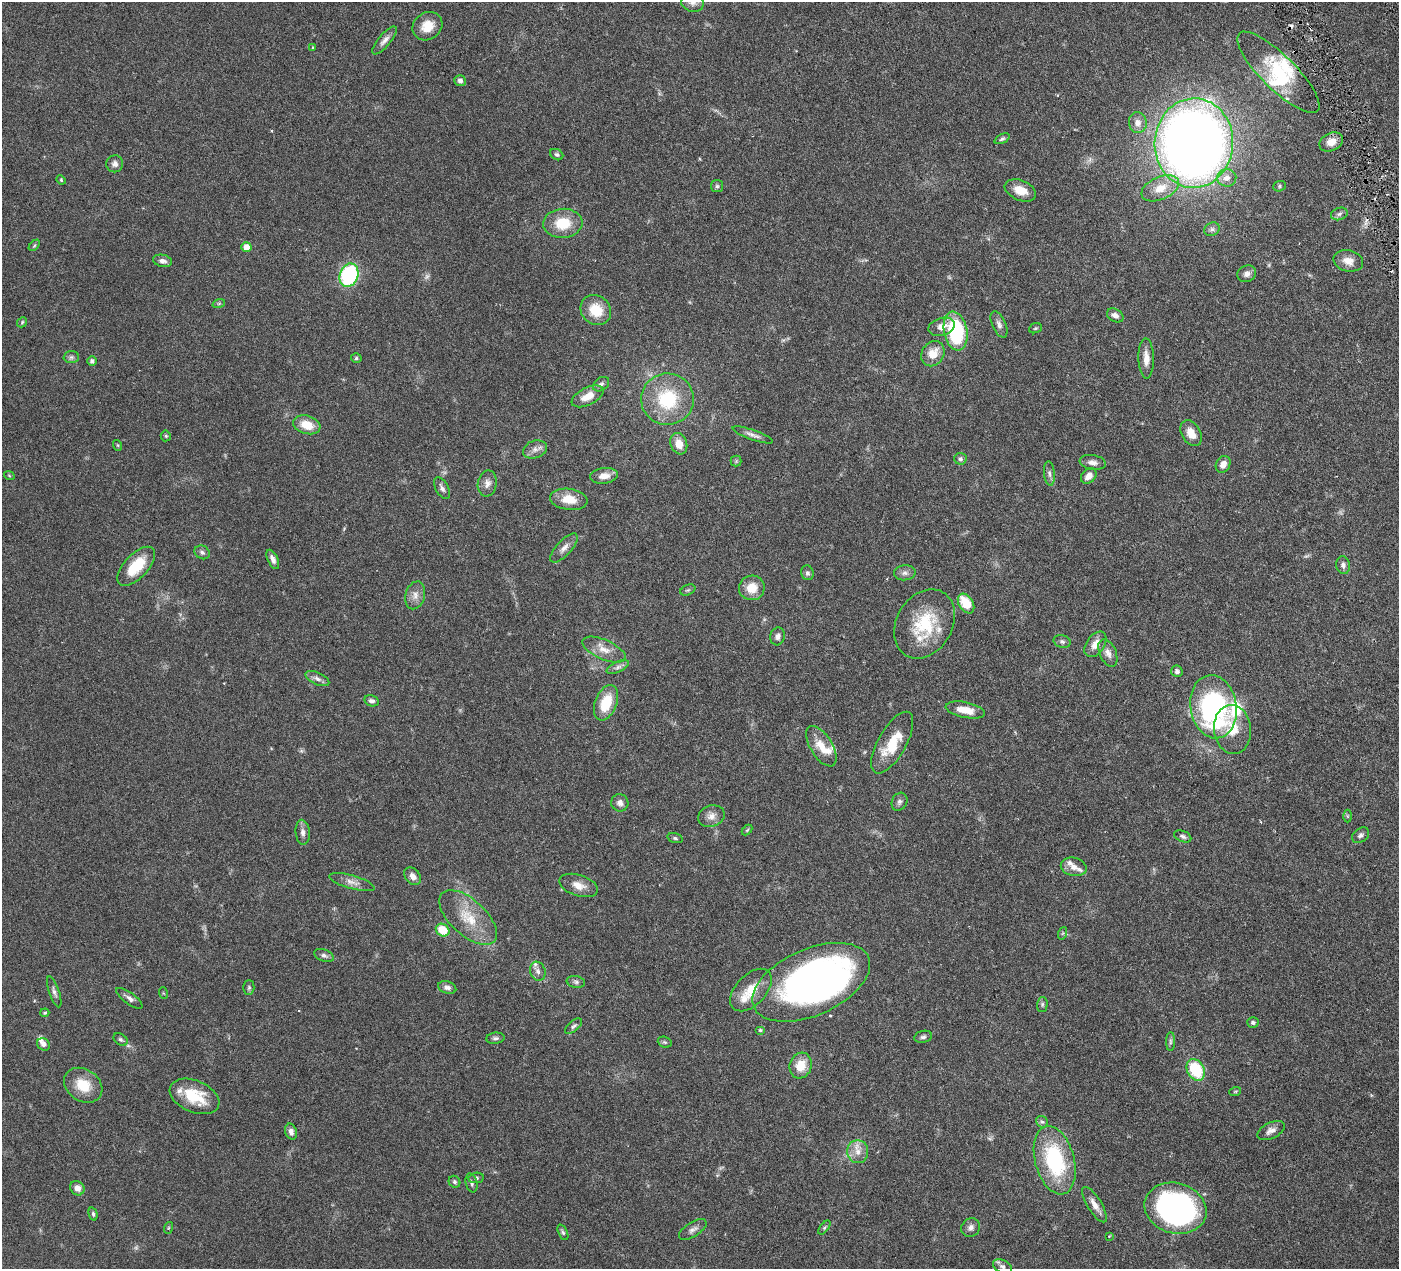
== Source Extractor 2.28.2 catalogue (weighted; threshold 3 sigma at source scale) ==
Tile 10 of 4 x 4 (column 2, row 3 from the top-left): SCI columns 1403-2799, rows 1570-2836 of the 5599 x 5543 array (HDU 1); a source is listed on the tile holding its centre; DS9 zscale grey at full resolution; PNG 1401 x 1271 px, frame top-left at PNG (2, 2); each listed source drawn as its Kron ellipse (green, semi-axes under 4 px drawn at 4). Shown black and unused: <1% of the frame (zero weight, under 3 of 6 exposures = <1% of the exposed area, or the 3 px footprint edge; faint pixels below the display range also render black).
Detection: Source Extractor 2.28.2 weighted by HDU 2 'WHT'; one run over the whole footprint, this tile lists its part. Background 0.0864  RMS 0.0036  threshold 0.0149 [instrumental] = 3 sigma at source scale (4.09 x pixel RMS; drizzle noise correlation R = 1.36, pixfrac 0.8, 0.05/0.05 arcsec/px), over >= 5 px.
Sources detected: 167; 3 too faint to see at this stretch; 1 inside a brighter object's white glare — neither listed nor drawn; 14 inside a brighter listed object's ellipse — not listed separately; the other 149 listed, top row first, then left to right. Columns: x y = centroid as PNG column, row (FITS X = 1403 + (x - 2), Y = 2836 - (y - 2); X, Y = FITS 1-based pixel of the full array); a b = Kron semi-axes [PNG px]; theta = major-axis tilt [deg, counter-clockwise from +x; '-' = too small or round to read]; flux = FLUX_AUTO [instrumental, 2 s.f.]
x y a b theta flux
693 3 11 8 -14 1.6
427 26 16 13 34 4.9
384 40 17 6 50 1.7
313 47 4 2 - 0.27
1278 72 55 17 -45 16
460 81 6 5 - 1.2
1138 123 10 9 - 1.9
1002 139 8 4 25 0.62
1331 142 12 9 25 3.4
1194 143 45 39 88 350
557 155 7 5 -31 0.7
115 164 8 8 - 1.5
1227 178 9 8 - 2.5
61 180 5 4 - 0.39
717 186 6 6 - 0.69
1279 186 6 5 - 0.54
1160 188 20 11 24 5.8
1020 190 16 10 -22 4.3
1339 214 8 6 19 0.99
563 223 19 14 3 9
1212 229 8 6 25 0.97
34 245 7 4 45 0.43
246 247 5 5 - 3.9
162 261 10 6 -11 1.3
1348 261 15 10 -13 3.2
1247 274 9 8 - 1.5
349 275 12 9 70 35
219 303 6 4 19 0.47
596 310 16 14 -41 7.8
1115 315 9 6 -30 1.6
22 322 5 4 - 0.41
999 324 14 6 -66 1.5
942 327 13 8 16 2.6
1035 328 6 5 - 0.43
956 331 20 11 -79 28
933 354 13 11 57 4.9
71 357 7 6 - 0.86
356 358 5 4 - 0.57
1146 358 20 8 -89 3.1
92 361 5 5 - 0.96
601 384 9 6 36 0.85
587 396 17 8 26 4.1
667 399 26 25 - 19
307 425 14 9 -16 5.6
1191 433 14 9 -59 3.9
753 435 21 5 -19 1.6
166 436 5 5 - 0.42
679 444 11 8 -69 3.8
117 445 5 3 - 0.3
535 449 12 8 18 1.8
960 459 6 6 - 0.73
736 461 5 5 - 0.5
1093 462 13 7 -9 1.8
1223 464 9 7 63 2.1
1049 473 12 5 -84 1.1
9 475 5 3 - 0.32
604 476 14 8 7 2.7
1089 476 9 6 44 2.6
487 483 13 9 81 2
442 488 12 6 -61 1.1
569 499 19 10 -8 5.5
564 548 18 7 48 2.1
202 552 8 6 -28 0.98
273 559 10 5 -64 1.5
1343 565 9 7 -82 1.3
136 566 24 12 47 9.9
807 573 7 6 - 0.91
905 573 11 7 5 1.3
752 588 13 12 - 5.5
688 590 8 5 23 0.6
415 595 14 9 74 2.3
966 604 11 7 -58 8.4
924 624 37 28 59 18
777 636 9 7 75 1.3
1062 641 9 6 -16 0.86
1095 644 14 9 55 3.3
604 650 23 9 -24 3.9
1108 653 15 8 -67 2.2
618 667 12 5 26 1.2
1177 671 6 5 - 0.9
317 679 13 6 -24 1.5
372 701 7 5 -14 1
606 703 18 11 68 9.4
1213 707 32 23 -80 64
965 710 20 7 -11 4.7
1232 729 24 18 -83 7.5
892 743 34 14 61 9.5
821 746 23 11 -59 5.3
899 802 9 7 61 1.1
620 803 9 8 - 1.5
711 816 13 10 20 2.4
1347 816 6 4 -89 0.42
747 830 6 4 45 0.37
303 832 12 7 -85 1.6
1360 835 9 6 37 1
1183 836 9 5 -23 0.89
675 838 8 5 -16 0.68
1074 867 13 9 -12 2.1
413 876 10 7 -50 1.8
352 882 23 6 -16 2.5
578 885 20 10 -18 3.3
468 917 35 17 -42 10
443 930 7 6 - 7.9
1063 933 6 4 71 0.45
324 955 10 6 -20 1.1
538 971 10 7 -71 1.5
576 982 9 6 -10 0.89
811 982 62 33 24 150
447 987 9 6 -18 1.3
249 988 7 5 88 0.63
751 990 25 15 46 6.7
54 992 16 5 -71 1.2
163 993 6 3 -71 0.33
129 998 16 5 -37 1.4
1042 1004 7 5 88 0.63
45 1013 4 3 - 0.37
1253 1022 6 5 - 0.71
574 1026 10 5 41 0.81
760 1030 5 4 - 0.45
923 1037 9 6 14 0.85
495 1038 9 5 7 0.81
121 1039 8 5 -38 0.68
665 1042 7 5 -20 0.6
1170 1042 9 4 90 0.69
43 1044 7 5 -46 1.5
801 1065 13 11 73 5.9
1196 1070 11 8 -61 15
83 1085 20 16 -34 8.1
1235 1092 6 3 19 0.38
194 1096 26 16 -23 11
1042 1122 6 5 - 0.67
1271 1131 15 8 26 2
291 1132 8 6 -69 1.5
858 1152 11 10 - 3
1055 1160 35 19 -75 30
476 1178 8 5 9 0.64
454 1182 6 5 - 0.71
471 1183 9 5 -76 0.88
77 1188 7 6 - 2.2
1094 1205 20 7 -58 2.6
1175 1208 31 25 -16 88
93 1214 7 4 -75 0.59
824 1227 8 4 52 0.52
168 1228 6 4 71 0.34
971 1228 10 9 - 1.5
693 1230 16 7 32 1.5
563 1232 8 4 -65 0.63
1109 1236 4 4 - 0.26
1002 1266 10 6 -24 1.1
Isophote crosses this tile's border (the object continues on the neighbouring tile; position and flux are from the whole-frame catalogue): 1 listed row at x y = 693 3